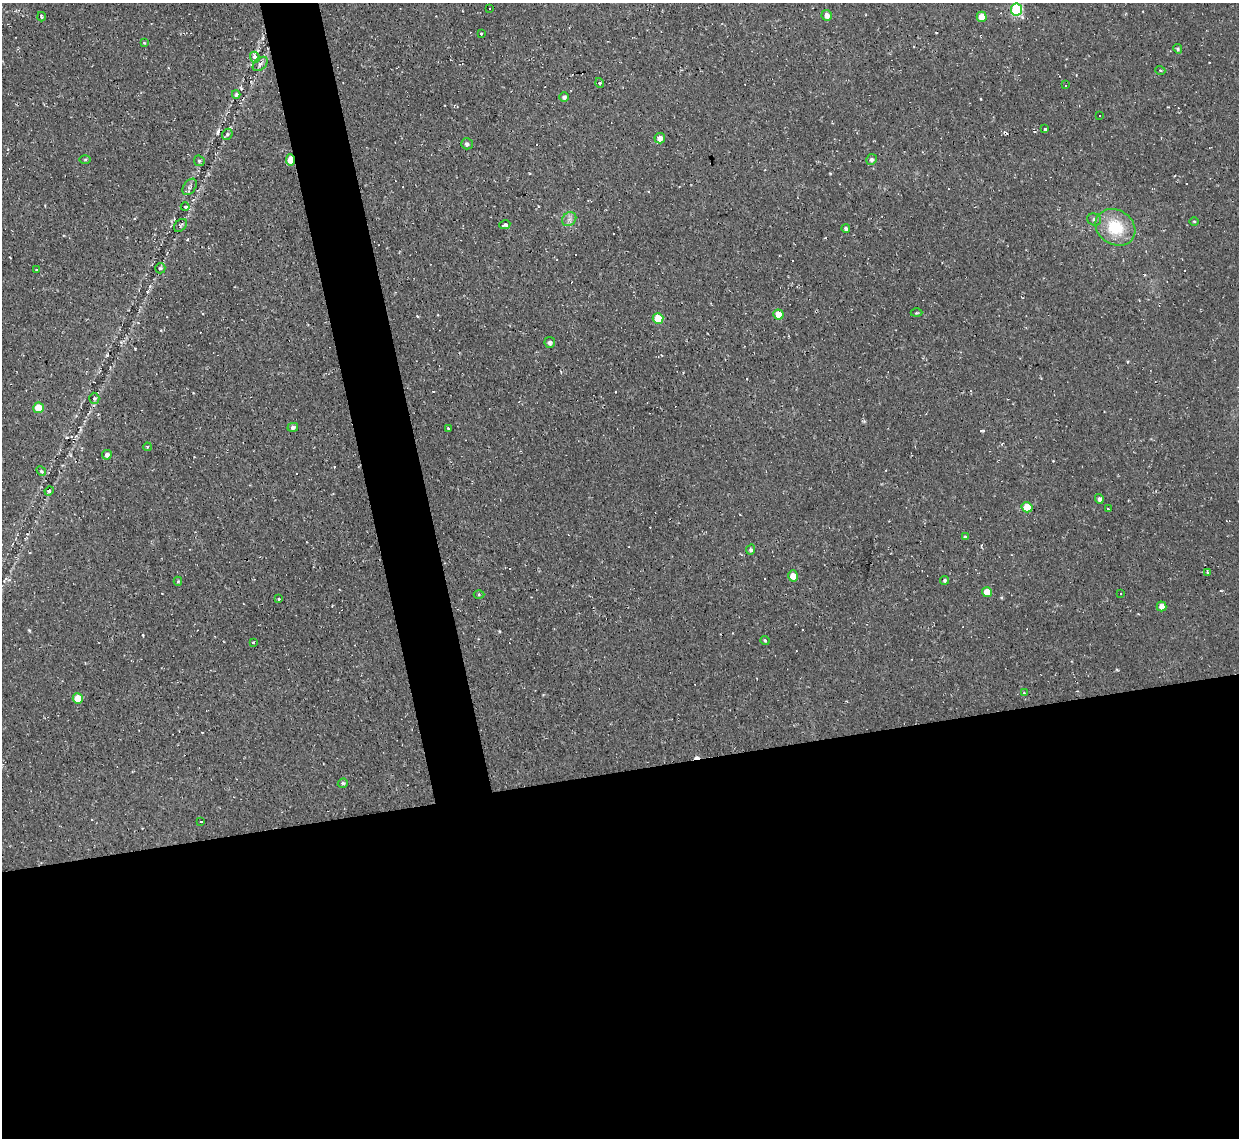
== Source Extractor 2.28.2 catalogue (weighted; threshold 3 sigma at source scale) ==
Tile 15 of 4 x 4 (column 3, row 4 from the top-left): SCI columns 2475-3711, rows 132-1267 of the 4948 x 4925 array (HDU 1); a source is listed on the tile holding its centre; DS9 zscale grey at full resolution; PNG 1241 x 1140 px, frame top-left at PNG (2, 3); each listed source drawn as its Kron ellipse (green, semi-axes under 4 px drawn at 4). Shown black and unused: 36% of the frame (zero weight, under 2 of 3 exposures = <1% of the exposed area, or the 3 px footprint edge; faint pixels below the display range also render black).
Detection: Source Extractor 2.28.2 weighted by HDU 2 'WHT'; one run over the whole footprint, this tile lists its part. Background 0.146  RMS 0.0073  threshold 0.0329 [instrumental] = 3 sigma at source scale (4.5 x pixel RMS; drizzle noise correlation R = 1.50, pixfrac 1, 0.05/0.05 arcsec/px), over >= 5 px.
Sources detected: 104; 37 cosmic-ray / hot-pixel residue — neither listed nor drawn; the other 67 listed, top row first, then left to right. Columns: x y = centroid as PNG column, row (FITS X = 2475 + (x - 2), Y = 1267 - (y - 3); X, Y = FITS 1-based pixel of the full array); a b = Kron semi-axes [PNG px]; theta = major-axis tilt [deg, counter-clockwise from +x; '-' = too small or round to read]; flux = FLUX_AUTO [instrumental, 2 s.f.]
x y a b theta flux
489 9 3 3 - 1.5
1016 10 6 5 - 60
827 15 5 5 - 4.2
41 17 5 2 - 0.92
982 17 5 5 - 9
481 34 3 3 - 1.2
144 43 4 3 - 0.68
1178 49 5 4 - 1.2
255 57 5 4 - 2.7
260 64 9 5 41 2.5
1160 70 5 3 - 0.76
600 83 5 3 - 0.8
1065 85 4 2 - 0.53
236 94 4 4 - 1
564 97 4 4 - 2.2
1099 116 3 3 - 1.6
1045 129 3 3 - 3.4
227 134 6 5 - 1.3
660 138 5 5 - 5
467 144 6 5 - 1.7
85 159 5 3 - 0.77
871 159 5 5 - 2.2
291 160 5 4 - 12
199 161 6 5 - 1.1
190 187 9 6 54 2.1
185 207 4 4 - 2.6
569 219 8 6 45 2.7
1094 220 7 6 - 2
1194 221 5 3 - 0.67
180 225 7 5 44 1.3
505 225 5 4 - 1.9
1115 227 21 17 -33 28
846 229 4 4 - 2.2
160 268 5 5 - 1.1
36 269 4 2 - 0.56
916 313 6 3 0 0.81
778 315 5 5 - 11
658 318 5 5 - 19
550 342 5 5 - 2.2
94 398 5 5 - 1.4
38 408 5 5 - 13
293 427 5 4 - 2.2
449 428 3 3 - 2.4
147 447 4 3 - 1
107 455 5 4 - 2.8
41 471 5 4 - 1.2
49 491 5 4 - 1.2
1099 499 5 4 - 2
1027 507 5 5 - 15
1108 509 3 2 - 0.65
965 537 4 4 - 1.1
751 549 5 4 - 1.7
1207 572 3 2 - 0.79
793 576 6 4 -76 5
945 580 4 4 - 1.2
178 581 4 4 - 1
987 592 5 5 - 9.5
479 594 5 3 - 0.77
1120 594 2 2 - 0.63
278 599 4 2 - 0.54
1162 606 5 5 - 5
765 641 4 3 - 0.88
253 642 2 2 - 0.71
1024 693 4 4 - 0.69
78 698 5 5 - 12
343 783 5 4 - 1.5
201 822 3 2 - 0.92
Overlapping masked pixels (flux is a lower limit): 1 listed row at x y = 291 160